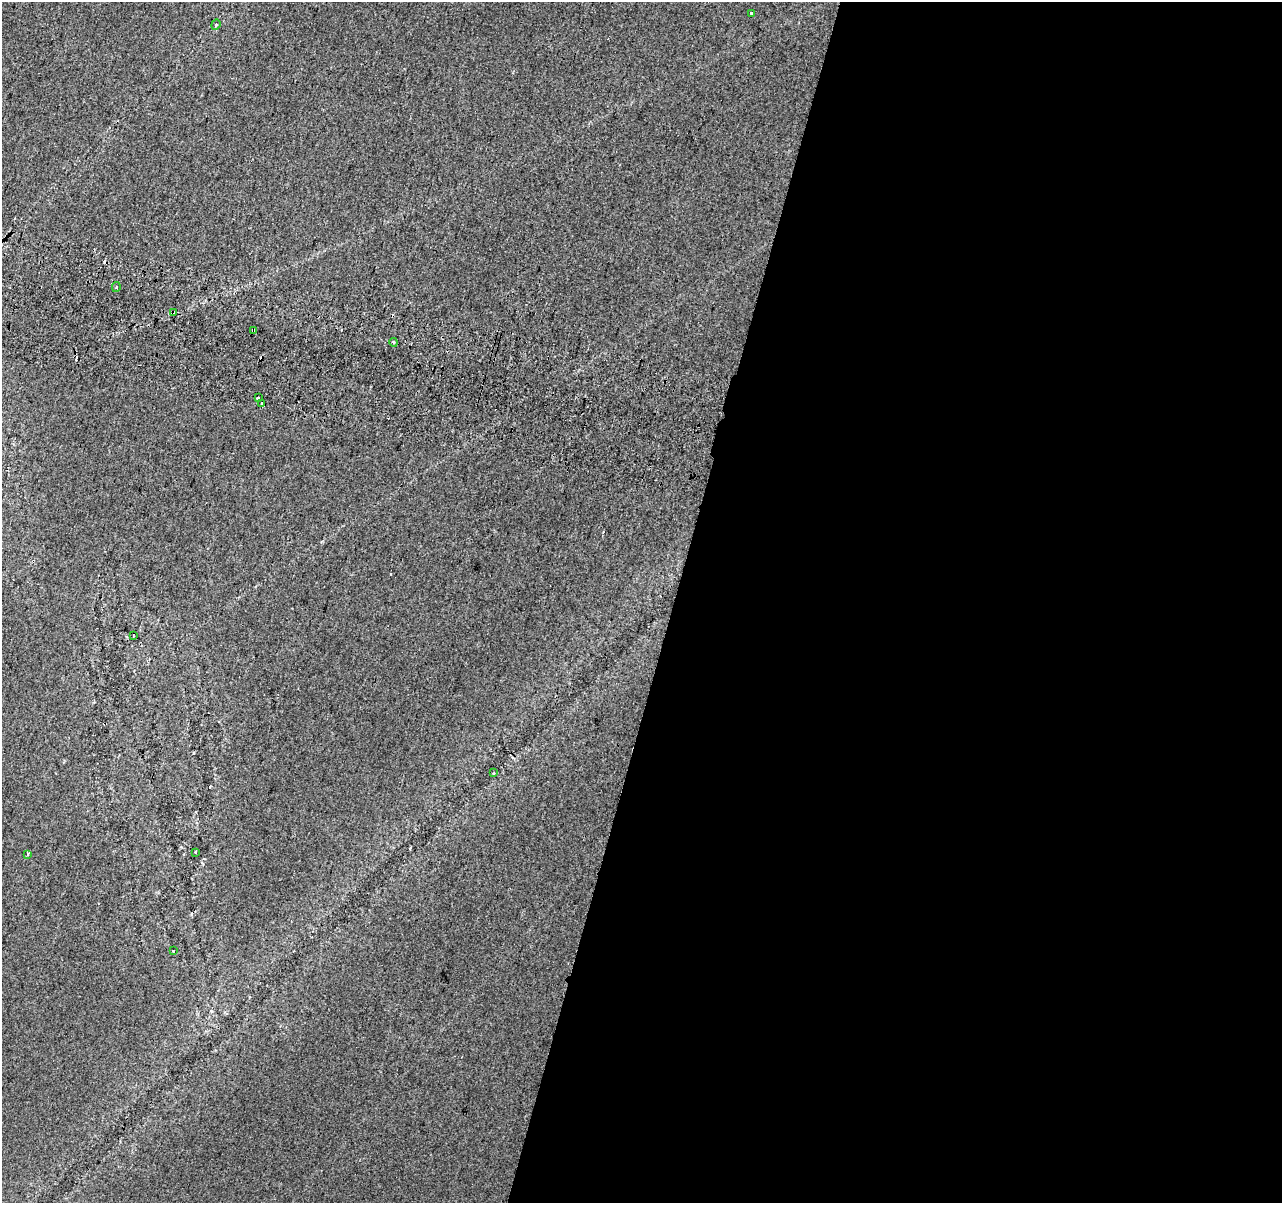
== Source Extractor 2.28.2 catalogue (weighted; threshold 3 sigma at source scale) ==
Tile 12 of 4 x 4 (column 4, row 3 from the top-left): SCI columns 3863-5142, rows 1528-2728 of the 5153 x 5395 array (HDU 1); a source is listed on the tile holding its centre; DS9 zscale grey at full resolution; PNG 1284 x 1205 px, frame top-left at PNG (2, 2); each listed source drawn as its Kron ellipse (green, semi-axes under 4 px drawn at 4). Shown black and unused: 48% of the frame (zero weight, under 2 of 3 exposures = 2% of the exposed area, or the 3 px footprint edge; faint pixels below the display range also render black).
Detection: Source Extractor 2.28.2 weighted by HDU 2 'WHT'; one run over the whole footprint, this tile lists its part. Background 0.00743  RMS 0.007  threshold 0.0315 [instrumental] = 3 sigma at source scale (4.5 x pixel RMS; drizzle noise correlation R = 1.50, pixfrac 1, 0.0396/0.0396 arcsec/px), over >= 5 px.
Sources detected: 18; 5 cosmic-ray / hot-pixel residue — neither listed nor drawn; the other 13 listed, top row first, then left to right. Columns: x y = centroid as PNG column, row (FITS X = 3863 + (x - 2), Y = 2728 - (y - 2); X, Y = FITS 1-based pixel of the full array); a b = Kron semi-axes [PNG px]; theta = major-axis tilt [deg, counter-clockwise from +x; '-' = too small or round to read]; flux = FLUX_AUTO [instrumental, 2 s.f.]
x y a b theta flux
751 13 4 3 - 4.3
216 25 5 4 - 1.1
116 287 5 3 - 1.1
173 312 3 3 - 2.3
253 330 3 3 - 1.6
393 342 4 3 - 0.83
258 398 3 3 - 2.1
262 404 3 3 - 9.4
133 636 3 2 - 0.59
494 773 3 2 - 0.52
196 852 3 2 - 1.1
28 854 3 3 - 1.4
174 951 3 2 - 1
Overlapping masked pixels (flux is a lower limit): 2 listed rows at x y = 173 312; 253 330